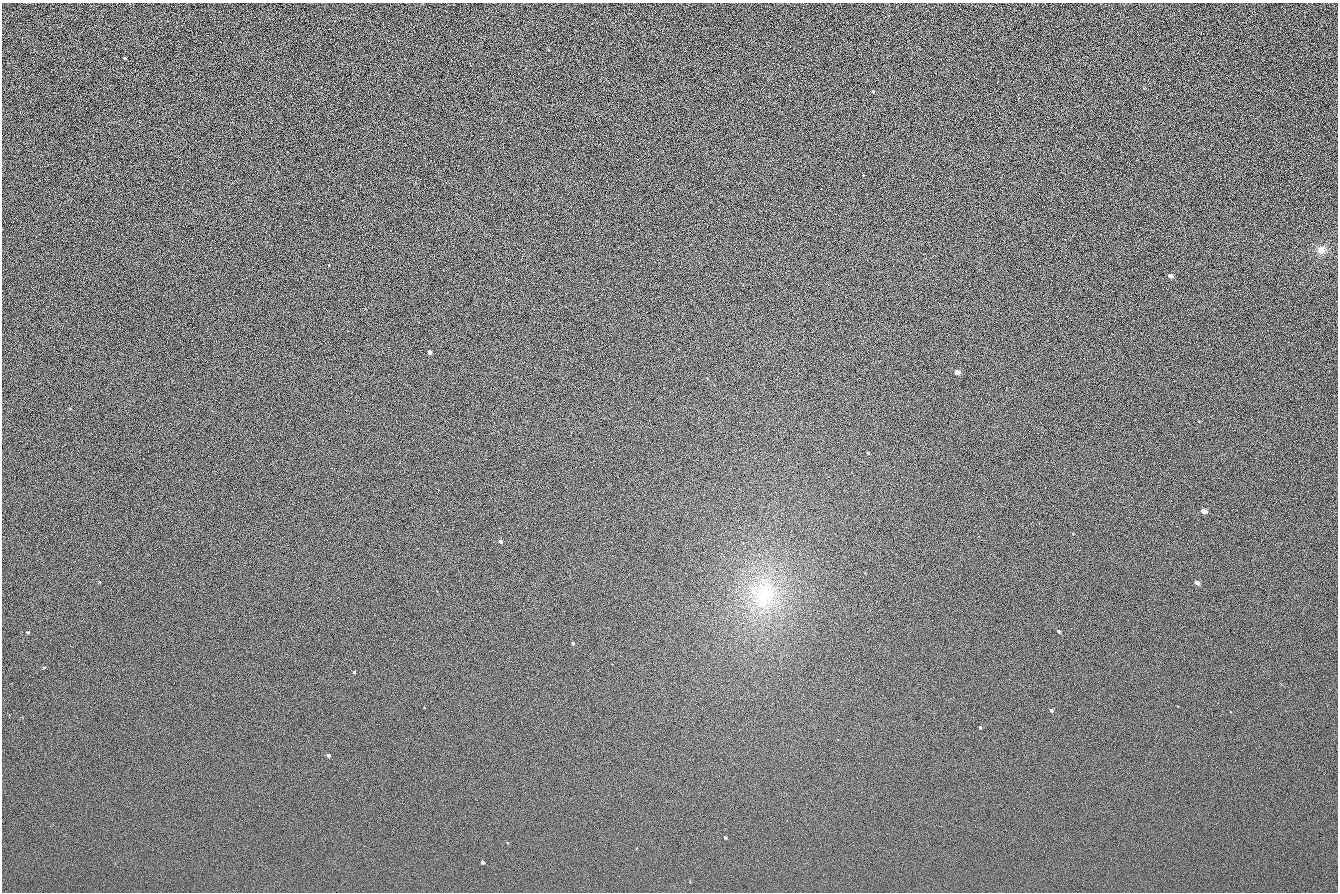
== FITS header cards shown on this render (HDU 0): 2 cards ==
NAXIS1  =                 1336 / length of data axis 1
NAXIS2  =                  890 / length of data axis 2

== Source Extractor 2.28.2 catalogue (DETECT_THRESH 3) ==
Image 1336 x 890 px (HDU 0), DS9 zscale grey, 1 PNG px = 1 image px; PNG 1340 x 894 px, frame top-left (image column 1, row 890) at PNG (2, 3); no overlay
Background 117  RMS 21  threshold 63.2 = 3 sigma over >= 5 px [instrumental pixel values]
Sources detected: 19; all 19 listed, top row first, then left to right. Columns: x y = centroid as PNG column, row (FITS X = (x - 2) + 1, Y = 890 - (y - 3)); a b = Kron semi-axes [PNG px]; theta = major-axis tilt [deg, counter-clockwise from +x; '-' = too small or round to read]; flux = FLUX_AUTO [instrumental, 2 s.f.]
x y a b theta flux
125 58 3 2 - 1400
873 91 3 3 - 1400
1321 249 12 10 37 10000
1170 276 4 4 - 6100
430 352 4 3 - 6800
957 372 4 4 - 10000
1203 511 5 4 - 9300
501 542 4 3 - 3900
1197 583 5 4 - 4600
764 594 44 31 74 120000
1059 631 4 3 - 1600
28 632 5 3 - 1200
573 643 3 3 - 1900
354 672 3 3 - 1900
1051 710 4 3 - 2300
980 727 3 3 - 1200
328 755 4 4 - 2800
725 837 3 3 - 1600
482 862 3 3 - 2100